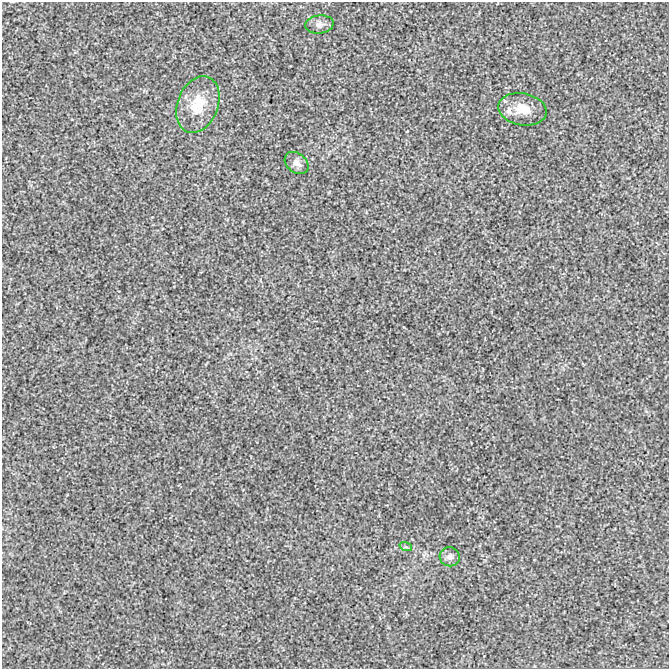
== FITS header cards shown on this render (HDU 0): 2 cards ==
NAXIS1  =                  667
NAXIS2  =                  667

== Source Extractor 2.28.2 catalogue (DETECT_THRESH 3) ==
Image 667 x 667 px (HDU 0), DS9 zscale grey, 1 PNG px = 1 image px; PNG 671 x 671 px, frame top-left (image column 1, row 667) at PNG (2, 2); each listed source drawn as its Kron ellipse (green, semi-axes under 4 px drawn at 4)
Background -2.60e-04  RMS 0.0041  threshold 0.0124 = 3 sigma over >= 5 px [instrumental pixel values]
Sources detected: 6; all 6 listed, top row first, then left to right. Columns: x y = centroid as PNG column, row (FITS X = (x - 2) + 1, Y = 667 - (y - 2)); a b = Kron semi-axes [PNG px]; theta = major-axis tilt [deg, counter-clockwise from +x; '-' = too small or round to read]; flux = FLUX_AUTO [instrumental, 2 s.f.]
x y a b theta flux
319 24 14 9 7 1.5
198 105 29 20 68 7.9
522 109 24 16 -11 5.2
297 163 13 9 -39 1.5
406 547 6 4 -18 0.47
450 557 10 9 - 1.4